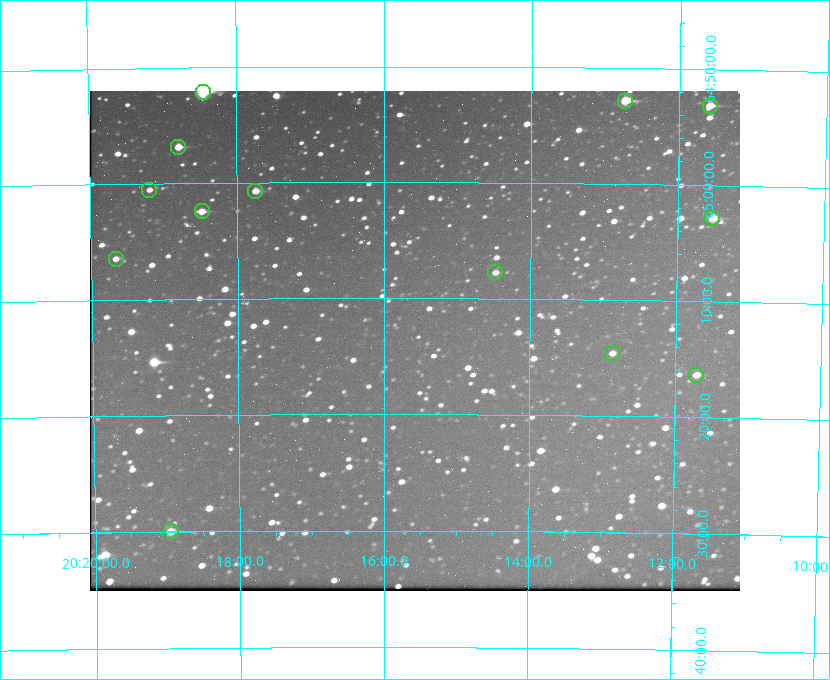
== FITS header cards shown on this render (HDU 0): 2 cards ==
NAXIS1  =                  650 / Width of table row in bytes
NAXIS2  =                  500 / Number of rows in table

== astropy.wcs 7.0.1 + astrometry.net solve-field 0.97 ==
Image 650 x 500 px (HDU 0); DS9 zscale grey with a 90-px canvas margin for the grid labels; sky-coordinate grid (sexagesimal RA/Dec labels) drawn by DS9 from the SOLVED WCS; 13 Tycho-2 reference stars matched to detected sources circled (green)
Header WCS: none
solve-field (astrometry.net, Tycho-2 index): SOLVED blind (the file carries no WCS)
Solved WCS: RA---TAN-SIP/DEC--TAN-SIP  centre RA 20:15:35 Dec +65:14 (303.90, +65.23 deg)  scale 5.17 arcsec/px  FOV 56.0' x 43.1'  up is +180 deg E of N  parity flipped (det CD > 0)
(file carries no celestial WCS; the grid is the blind solution)
Tycho-2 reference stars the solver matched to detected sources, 13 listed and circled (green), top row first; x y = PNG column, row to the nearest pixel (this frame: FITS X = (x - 93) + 1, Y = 500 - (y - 91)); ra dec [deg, ICRS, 3 dp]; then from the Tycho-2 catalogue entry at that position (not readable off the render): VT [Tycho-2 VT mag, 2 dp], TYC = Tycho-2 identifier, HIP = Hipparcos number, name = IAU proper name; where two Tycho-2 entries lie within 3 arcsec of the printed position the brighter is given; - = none
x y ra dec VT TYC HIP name
206 92 304.612 +64.868 7.89 4241-1703-1 100101 -
628 101 303.184 +64.880 9.02 4240-488-1 - -
713 106 302.897 +64.886 9.40 4240-717-1 - -
181 147 304.698 +64.948 10.27 4241-1684-1 - -
152 190 304.798 +65.009 11.15 4241-1628-1 - -
258 191 304.437 +65.012 10.41 4241-1775-1 - -
205 211 304.620 +65.041 10.25 4241-1573-1 - -
715 218 302.882 +65.048 10.25 4240-98-1 - -
119 259 304.916 +65.107 11.17 4241-1518-1 - -
498 272 303.620 +65.129 11.18 4240-34-1 - -
615 353 303.217 +65.244 11.17 4240-236-1 - -
699 375 302.928 +65.273 10.74 4240-760-1 - -
174 531 304.739 +65.499 10.16 4241-1715-1 - -